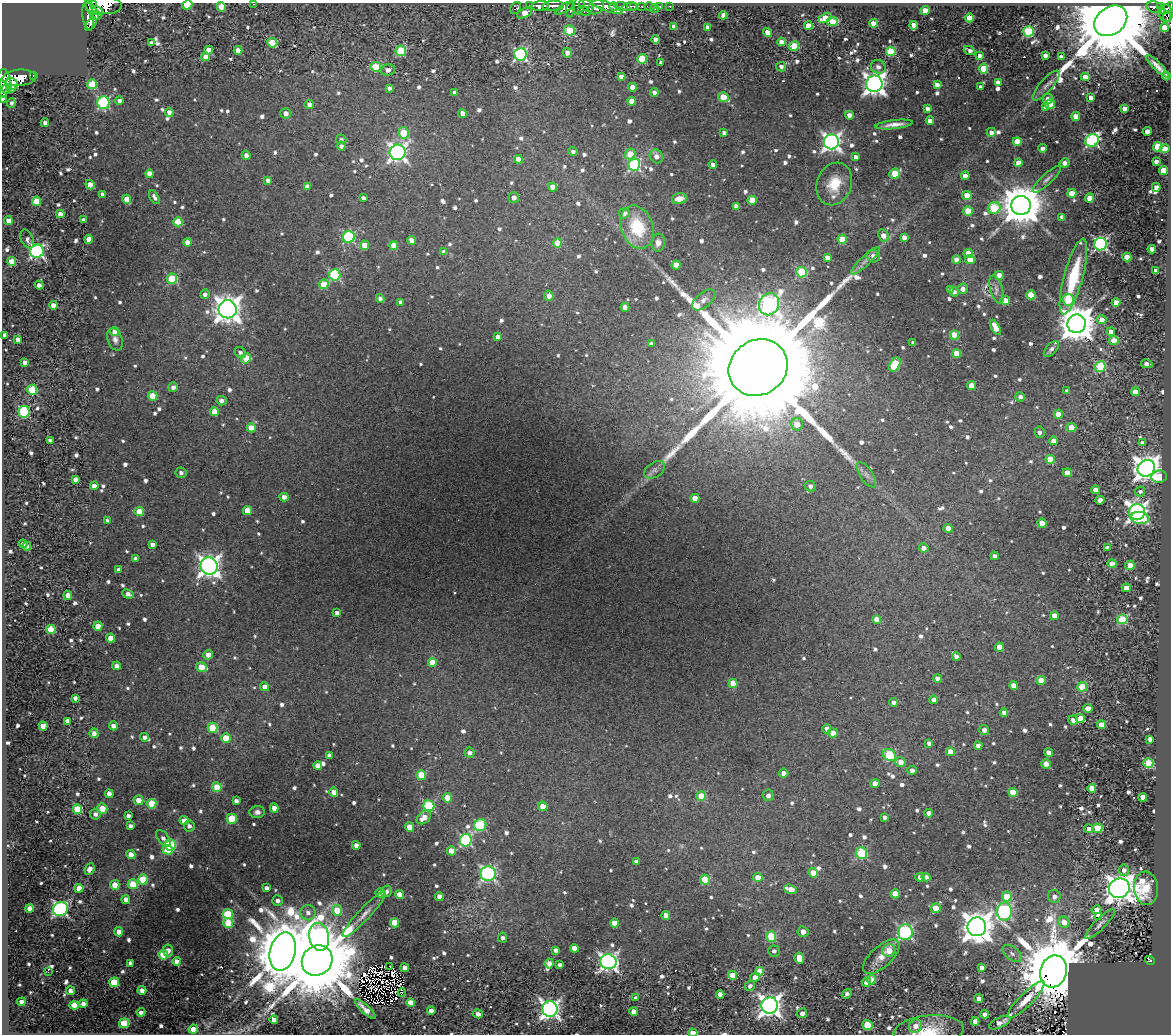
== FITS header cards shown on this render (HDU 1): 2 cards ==
NAXIS1  =                 1169
NAXIS2  =                 1032

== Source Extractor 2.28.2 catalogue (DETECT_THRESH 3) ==
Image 1169 x 1032 px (HDU 1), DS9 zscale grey, 1 PNG px = 1 image px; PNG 1173 x 1036 px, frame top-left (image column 1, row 1032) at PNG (2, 3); each listed source drawn as its Kron ellipse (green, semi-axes under 4 px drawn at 4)
Background 1.29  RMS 0.23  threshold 0.685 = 3 sigma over >= 5 px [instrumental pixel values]
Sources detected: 1053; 4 with non-positive FLUX_AUTO (blend fragments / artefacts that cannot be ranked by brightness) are neither listed nor drawn; of the other 1049, the 500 brightest by FLUX_AUTO listed and drawn (549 fainter detections omitted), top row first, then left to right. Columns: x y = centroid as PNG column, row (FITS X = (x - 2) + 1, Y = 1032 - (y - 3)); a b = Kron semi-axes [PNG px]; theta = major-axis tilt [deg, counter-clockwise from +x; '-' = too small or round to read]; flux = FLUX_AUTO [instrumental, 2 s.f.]
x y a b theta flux
253 4 2 2 - 230
93 5 3 2 - 680
104 5 18 8 -1 4500
187 5 5 4 - 290
586 5 8 5 -33 510
530 6 4 3 - 120
540 6 9 5 4 3100
553 6 11 5 3 2000
579 6 8 5 79 1100
607 6 17 5 -20 3200
621 6 7 3 -8 530
634 6 3 3 - 710
642 6 4 3 - 290
660 6 3 3 - 69
670 6 3 3 - 69
221 7 4 4 - 180
596 7 8 6 31 1800
614 7 4 3 - 1600
630 7 7 4 11 1100
649 7 5 3 - 200
1154 7 8 5 -10 530
1161 7 4 3 - 270
1169 7 5 3 - 830
516 8 6 5 - 400
565 8 10 4 31 500
655 8 5 3 - 130
92 10 11 4 -61 1700
570 10 8 3 82 380
925 10 4 4 - 230
98 11 5 4 - 1200
584 11 6 3 -35 670
1162 11 3 3 - 120
525 13 8 4 26 280
1166 13 9 7 -73 840
723 15 4 4 - 61
88 16 15 5 -83 1500
97 16 5 3 - 570
1167 17 4 3 - 200
825 18 7 4 23 520
969 18 4 4 - 400
832 21 6 4 11 300
1111 21 18 13 38 360000
874 23 4 4 - 360
91 24 8 3 53 500
808 25 4 4 - 330
914 25 4 4 - 150
674 27 4 4 - 140
708 27 4 4 - 110
1164 28 4 4 - 270
570 30 5 5 - 810
1028 31 5 5 - 1600
768 32 5 4 - 200
656 39 4 4 - 110
781 42 4 4 - 110
151 43 4 4 - 77
272 43 5 4 - 720
794 46 5 4 - 610
209 50 4 4 - 180
238 50 4 4 - 120
969 50 6 3 -25 76
401 51 5 5 - 900
891 51 5 4 - 810
567 53 5 4 - 110
520 54 6 6 - 2800
1045 55 4 3 - 83
979 56 4 4 - 120
206 57 4 4 - 220
1061 57 4 3 - 71
642 59 5 5 - 720
661 62 4 3 - 65
1157 66 15 4 -45 120
376 67 5 4 - 710
781 67 5 4 - 62
878 67 7 6 - 74
983 68 5 4 - 660
388 70 7 5 12 78
34 75 3 3 - 170
1166 76 4 4 - 130
621 77 4 4 - 110
1085 77 4 4 - 110
19 78 17 8 4 4400
5 81 13 6 -77 2600
998 82 4 4 - 120
12 84 6 5 - 1900
92 84 5 5 - 680
874 84 8 8 - 12000
937 85 4 4 - 110
1046 86 19 6 49 93
632 87 4 4 - 180
981 87 4 3 - 62
3 88 9 4 -78 1200
389 88 4 4 - 58
7 89 4 2 - 700
11 89 4 3 - 490
654 92 4 4 - 67
455 93 4 4 - 120
723 97 5 4 - 470
1091 98 4 4 - 110
1048 99 5 5 - 120
3 100 3 2 - 200
119 101 4 4 - 58
632 101 4 4 - 150
103 102 6 6 - 2100
12 103 5 4 - 59
1050 104 5 4 - 450
309 105 4 4 - 95
1046 107 4 3 - 100
1124 108 4 4 - 130
927 109 4 4 - 91
169 112 4 4 - 110
286 113 5 5 - 98
462 113 4 4 - 90
849 115 4 4 - 150
1076 116 4 4 - 220
930 121 4 4 - 150
45 123 4 4 - 85
894 124 19 4 7 130
1147 131 4 4 - 130
991 132 4 4 - 91
404 133 6 5 - 640
724 133 4 4 - 57
341 139 5 5 - 63
1092 140 7 6 - 2700
1017 141 4 4 - 330
831 142 7 7 - 7200
341 146 4 4 - 57
1158 147 5 4 - 690
1042 148 4 4 - 83
1165 149 4 4 - 200
573 151 5 4 - 60
397 152 8 8 - 7100
630 154 5 5 - 430
246 155 4 4 - 73
656 156 7 6 - 110
856 157 4 4 - 90
518 159 4 4 - 220
1156 161 4 3 - 85
1018 163 4 4 - 180
1065 163 5 4 - 87
634 165 6 6 - 2300
713 165 4 4 - 110
1163 171 4 4 - 430
150 174 4 4 - 190
895 174 5 4 - 630
965 176 4 4 - 130
1047 179 19 5 43 74
268 180 4 4 - 67
834 184 22 17 68 410
90 185 5 4 - 140
307 186 4 4 - 73
553 187 4 4 - 180
1156 187 4 4 - 110
1072 193 4 4 - 240
103 194 4 4 - 62
967 196 4 4 - 390
154 197 7 4 -59 58
363 198 4 4 - 80
514 198 5 5 - 88
1090 198 4 4 - 210
127 199 4 4 - 220
679 199 7 5 15 160
752 200 4 4 - 380
37 201 5 4 - 400
1021 205 10 9 - 61000
736 206 4 4 - 94
994 208 6 6 - 870
968 211 4 4 - 510
624 213 5 5 - 89
60 214 4 4 - 110
1062 217 4 4 - 83
83 220 4 4 - 80
8 221 4 4 - 140
178 222 4 4 - 460
637 227 22 16 -69 830
883 236 6 5 - 180
349 237 6 6 - 1900
904 237 4 4 - 110
27 239 10 6 -65 71
89 239 4 4 - 200
842 239 4 4 - 540
411 240 4 4 - 120
187 242 4 4 - 160
557 243 4 4 - 310
658 243 9 7 80 96
1101 244 6 6 - 3100
364 245 5 4 - 210
394 246 4 4 - 320
1152 249 4 4 - 110
37 251 7 6 - 3800
444 252 4 4 - 120
968 253 5 4 - 210
873 256 6 6 - 120
1127 257 4 4 - 360
827 258 4 4 - 130
956 259 4 4 - 110
970 260 5 4 - 260
12 261 4 4 - 430
865 261 19 5 43 100
676 265 4 4 - 330
1156 271 4 4 - 180
802 272 5 5 - 1000
335 275 5 5 - 1400
999 275 4 4 - 190
1073 277 39 9 75 910
172 279 5 5 - 810
324 284 5 4 - 370
39 285 4 4 - 82
963 289 5 5 - 100
996 289 15 6 -73 79
950 290 4 4 - 73
954 292 5 4 - 67
205 294 5 4 - 67
1031 295 4 4 - 450
549 296 5 5 - 95
380 299 4 4 - 86
704 300 13 7 41 95
1005 300 4 4 - 250
1068 300 6 5 - 600
401 302 4 4 - 80
1116 303 4 4 - 230
769 304 11 10 - 5400
53 305 4 4 - 130
625 307 4 4 - 140
228 309 9 9 - 21000
1102 320 5 4 - 150
1076 324 9 9 - 41000
995 327 8 4 -62 250
115 331 4 4 - 230
1111 332 4 4 - 120
4 335 4 4 - 75
954 335 4 4 - 470
498 337 4 4 - 100
115 339 12 7 -72 80
18 340 4 4 - 120
1114 340 4 4 - 310
913 343 4 3 - 62
651 344 4 4 - 64
1051 349 10 5 48 59
240 353 6 5 - 58
956 353 4 4 - 250
246 358 5 5 - 570
25 362 4 4 - 71
1147 364 6 4 -12 110
895 365 7 5 59 850
758 367 30 27 34 670000
1100 367 5 5 - 1100
971 385 4 4 - 280
173 387 5 4 - 84
32 390 5 5 - 760
1067 391 4 4 - 68
1136 392 4 4 - 270
152 396 5 5 - 430
1020 397 5 5 - 67
222 401 5 4 - 80
214 411 4 4 - 200
24 412 6 5 - 1600
1058 414 4 4 - 210
797 424 6 6 - 250
1071 427 5 4 - 190
251 428 4 4 - 280
1039 432 6 5 - 58
50 441 4 3 - 62
1054 441 4 4 - 130
1142 443 4 3 - 72
1050 459 4 4 - 290
1146 468 9 8 - 18000
655 470 11 7 35 72
181 473 5 5 - 60
1067 473 4 4 - 170
866 475 14 6 -56 82
1159 477 7 6 - 400
75 479 4 4 - 87
94 486 4 4 - 92
810 486 5 5 - 66
1095 490 4 4 - 100
1140 491 5 5 - 57
284 497 4 4 - 99
695 498 4 4 - 150
1100 500 5 4 - 91
247 511 5 4 - 390
139 512 5 4 - 300
1137 512 8 8 - 8500
1140 518 9 6 -7 620
107 521 4 3 - 64
1042 523 5 4 - 200
948 528 4 4 - 140
23 544 4 4 - 62
152 544 4 4 - 80
27 546 4 4 - 59
924 548 5 4 - 90
1107 548 4 3 - 66
995 556 4 4 - 69
135 558 4 4 - 60
1112 564 4 4 - 230
1130 565 5 4 - 290
209 566 9 8 - 11000
119 570 4 4 - 59
1126 588 4 4 - 240
128 594 6 4 -23 72
68 595 4 4 - 140
337 613 4 4 - 62
1054 616 4 4 - 220
877 619 4 4 - 180
1122 619 5 5 - 1000
98 626 4 4 - 180
51 630 5 4 - 480
111 638 4 4 - 240
1000 647 4 4 - 170
208 655 5 4 - 120
956 657 4 4 - 71
432 663 4 4 - 250
117 666 4 4 - 67
202 667 6 4 -14 370
937 678 4 4 - 93
1041 680 4 4 - 220
733 683 4 4 - 420
1014 686 4 4 - 150
265 687 4 4 - 120
1082 687 5 5 - 630
75 698 4 3 - 67
934 700 4 4 - 90
893 702 4 4 - 74
1088 708 5 4 - 160
1004 713 4 4 - 93
1080 718 4 4 - 280
1073 720 5 4 - 120
68 721 4 4 - 140
1101 725 4 4 - 320
43 726 4 4 - 180
113 726 4 4 - 90
213 728 5 5 - 650
827 729 5 4 - 92
984 730 5 4 - 83
94 733 5 4 - 94
833 733 5 4 - 160
144 737 4 4 - 59
226 738 5 4 - 350
1150 739 4 4 - 93
929 743 4 4 - 78
978 746 4 4 - 100
950 752 4 4 - 190
1048 752 4 4 - 99
470 753 5 5 - 74
329 755 4 4 - 68
890 755 7 5 -38 1000
900 762 5 5 - 150
1148 763 5 5 - 990
1046 764 4 4 - 180
318 766 4 4 - 160
912 770 5 4 - 63
784 773 5 4 - 93
421 775 5 4 - 490
875 784 4 4 - 130
217 787 5 4 - 490
1092 788 4 4 - 210
334 792 5 4 - 150
1013 792 5 4 - 310
109 794 4 4 - 120
768 795 6 5 - 57
701 796 5 5 - 510
1143 797 4 4 - 210
447 798 5 4 - 280
139 800 5 4 - 180
236 801 4 4 - 66
152 804 5 4 - 550
429 806 5 5 - 1400
543 806 5 4 - 170
102 808 5 5 - 250
274 808 4 4 - 150
77 809 5 4 - 630
257 812 7 6 - 62
929 813 4 4 - 90
95 814 5 5 - 63
128 816 4 4 - 67
424 817 8 5 41 200
885 817 4 4 - 64
232 819 5 5 - 620
184 821 4 4 - 170
480 825 6 5 - 1100
130 826 4 4 - 58
189 826 5 5 - 71
410 827 4 4 - 270
1097 828 5 4 - 620
1089 829 5 4 - 84
163 838 9 5 -52 80
466 840 6 6 - 2100
170 845 5 5 - 1200
356 845 4 4 - 82
168 850 5 4 - 410
451 851 5 4 - 270
861 853 6 5 - 1000
131 855 4 4 - 180
636 862 4 4 - 76
90 869 6 4 66 130
1124 870 5 5 - 89
813 873 5 4 - 250
488 874 7 7 - 3500
758 877 4 4 - 190
920 877 4 4 - 87
926 877 4 4 - 110
143 879 5 5 - 560
705 880 5 5 - 560
133 884 5 5 - 480
115 885 5 5 - 200
79 888 4 4 - 220
266 888 4 4 - 76
1119 888 10 9 - 22000
1146 888 16 12 -85 680
791 889 7 4 -19 230
386 891 6 5 - 59
380 893 4 4 - 95
895 894 4 4 - 280
400 895 4 4 - 290
439 896 4 4 - 74
1007 896 5 5 - 450
1054 896 6 6 - 74
126 900 4 4 - 130
277 901 5 5 - 74
936 908 5 5 - 330
30 909 4 4 - 190
60 909 8 7 - 3600
337 910 5 5 - 360
1097 910 5 4 - 130
1004 911 9 7 82 2800
308 913 8 7 - 99
228 914 5 5 - 610
364 914 31 6 46 150
666 915 4 4 - 140
1098 916 4 4 - 300
1064 922 6 5 - 180
228 923 5 5 - 680
395 923 4 4 - 350
615 923 4 4 - 280
1100 924 20 5 45 76
977 927 9 9 - 27000
119 932 4 4 - 110
803 932 5 5 - 100
905 932 8 7 - 2400
771 936 5 5 - 820
319 937 14 10 -79 6200
503 938 5 4 - 65
574 948 4 4 - 210
168 950 6 5 - 97
556 950 4 4 - 77
774 951 6 5 - 58
889 951 6 6 - 250
283 952 19 12 76 150000
1012 953 11 6 -40 72
163 955 5 5 - 520
881 957 23 10 42 210
799 958 5 4 - 270
317 961 16 14 44 240000
1150 961 5 3 - 320
177 962 4 4 - 190
608 962 8 7 - 7200
130 963 4 4 - 93
549 963 5 4 - 100
560 965 4 4 - 59
390 966 3 3 - 77
405 968 4 4 - 90
982 968 4 4 - 100
759 971 4 4 - 350
1053 971 16 13 71 190000
48 972 3 2 - 320
733 975 4 4 - 390
755 977 5 4 - 120
871 980 4 4 - 260
114 982 5 4 - 600
866 982 4 4 - 96
750 986 5 5 - 63
142 990 4 4 - 99
71 991 4 4 - 110
402 993 4 3 - 72
720 994 4 4 - 130
847 994 5 4 - 67
636 998 4 4 - 78
979 999 4 4 - 110
1026 1000 25 6 45 270
21 1002 4 4 - 94
411 1003 4 4 - 240
83 1004 4 4 - 140
74 1005 4 4 - 400
770 1006 8 8 - 12000
365 1009 13 4 -43 130
550 1009 8 7 - 7400
431 1011 4 4 - 160
141 1012 4 4 - 90
634 1012 4 4 - 190
802 1013 5 4 - 100
478 1014 5 4 - 96
985 1014 4 4 - 90
274 1019 4 4 - 98
975 1021 4 4 - 140
124 1023 5 5 - 620
1000 1023 11 5 25 120
867 1025 5 5 - 480
915 1026 7 6 - 150
193 1029 5 4 - 190
929 1031 35 16 6 490
693 1033 4 3 - 210
At the frame edge (FLAGS 8, measured only in part): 10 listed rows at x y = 253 4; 104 5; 187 5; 221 7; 1169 7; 3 88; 3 100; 4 335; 929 1031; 693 1033
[549 fainter detections neither listed nor drawn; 4 non-positive-flux detections neither listed nor drawn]